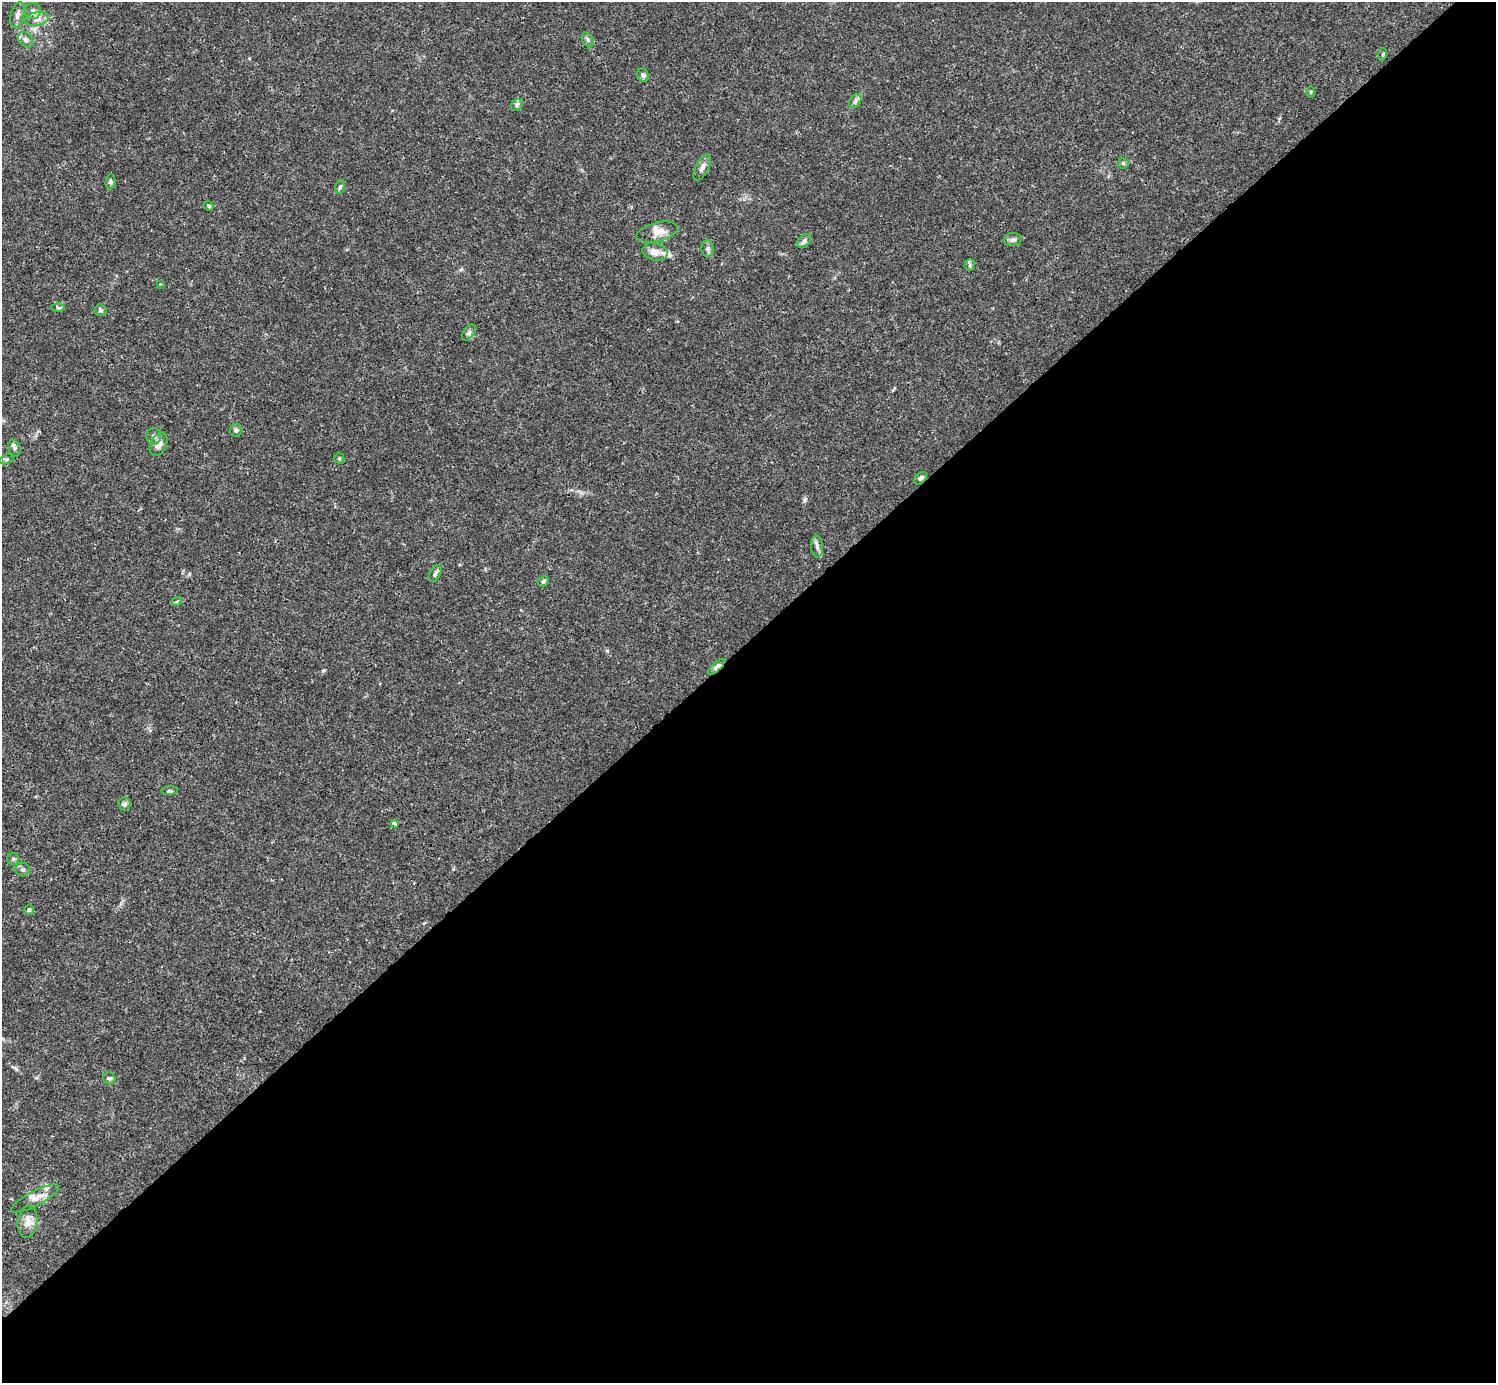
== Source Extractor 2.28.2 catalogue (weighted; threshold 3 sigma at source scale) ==
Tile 12 of 4 x 4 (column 4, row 3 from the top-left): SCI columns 4486-5979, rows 1539-2919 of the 5982 x 5981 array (HDU 1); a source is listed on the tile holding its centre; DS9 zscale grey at full resolution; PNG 1498 x 1385 px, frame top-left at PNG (2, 2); each listed source drawn as its Kron ellipse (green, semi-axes under 4 px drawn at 4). Shown black and unused: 54% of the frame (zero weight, under 3 of 4 exposures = <1% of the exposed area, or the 3 px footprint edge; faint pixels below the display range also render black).
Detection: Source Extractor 2.28.2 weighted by HDU 2 'WHT'; one run over the whole footprint, this tile lists its part. Background 0.0164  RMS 0.0022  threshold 0.00989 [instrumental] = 3 sigma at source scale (4.5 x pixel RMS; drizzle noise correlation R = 1.50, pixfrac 1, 0.05/0.05 arcsec/px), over >= 5 px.
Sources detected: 50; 4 inside a brighter listed object's ellipse — not listed separately; the other 46 listed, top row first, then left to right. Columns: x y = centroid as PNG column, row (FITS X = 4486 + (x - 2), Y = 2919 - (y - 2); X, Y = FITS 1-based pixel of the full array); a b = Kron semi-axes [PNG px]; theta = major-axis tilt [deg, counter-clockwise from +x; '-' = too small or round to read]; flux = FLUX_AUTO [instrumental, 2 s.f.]
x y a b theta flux
33 11 8 8 - 1
17 15 13 6 74 1
37 19 12 6 11 1.3
26 40 9 6 -46 0.75
588 40 8 5 -62 0.52
1383 54 6 4 71 0.28
643 75 7 5 -68 0.61
1311 92 5 3 - 0.23
855 101 7 5 60 0.54
517 105 6 5 - 0.42
1123 163 5 5 - 0.32
702 167 14 6 63 0.97
110 182 8 5 84 0.4
340 187 7 4 75 0.44
209 206 5 4 - 0.31
657 232 21 9 14 2.2
1013 240 9 6 4 0.69
804 241 8 5 46 0.73
707 249 8 6 89 0.64
655 252 13 8 -10 1.8
970 265 6 5 - 0.37
160 284 3 3 - 0.22
58 308 6 4 -1 0.35
100 310 6 5 - 0.47
469 333 9 5 53 0.6
236 430 6 6 - 0.54
154 436 8 7 - 0.66
158 444 12 8 65 1.5
14 448 8 6 -70 0.56
339 458 5 5 - 0.28
6 459 7 4 19 0.41
921 478 7 5 43 0.56
817 547 11 6 -85 0.81
435 574 9 5 59 0.64
543 581 6 5 - 0.44
177 601 5 3 - 0.23
716 667 11 4 43 1
170 791 8 4 5 0.4
124 804 6 6 - 0.54
394 823 4 3 - 0.89
13 859 6 6 - 0.43
23 870 7 7 - 0.56
29 910 5 5 - 0.35
109 1078 6 5 - 0.44
35 1199 26 7 28 1.9
27 1222 16 9 82 2
Overlapping masked pixels (flux is a lower limit): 2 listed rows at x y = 716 667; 394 823